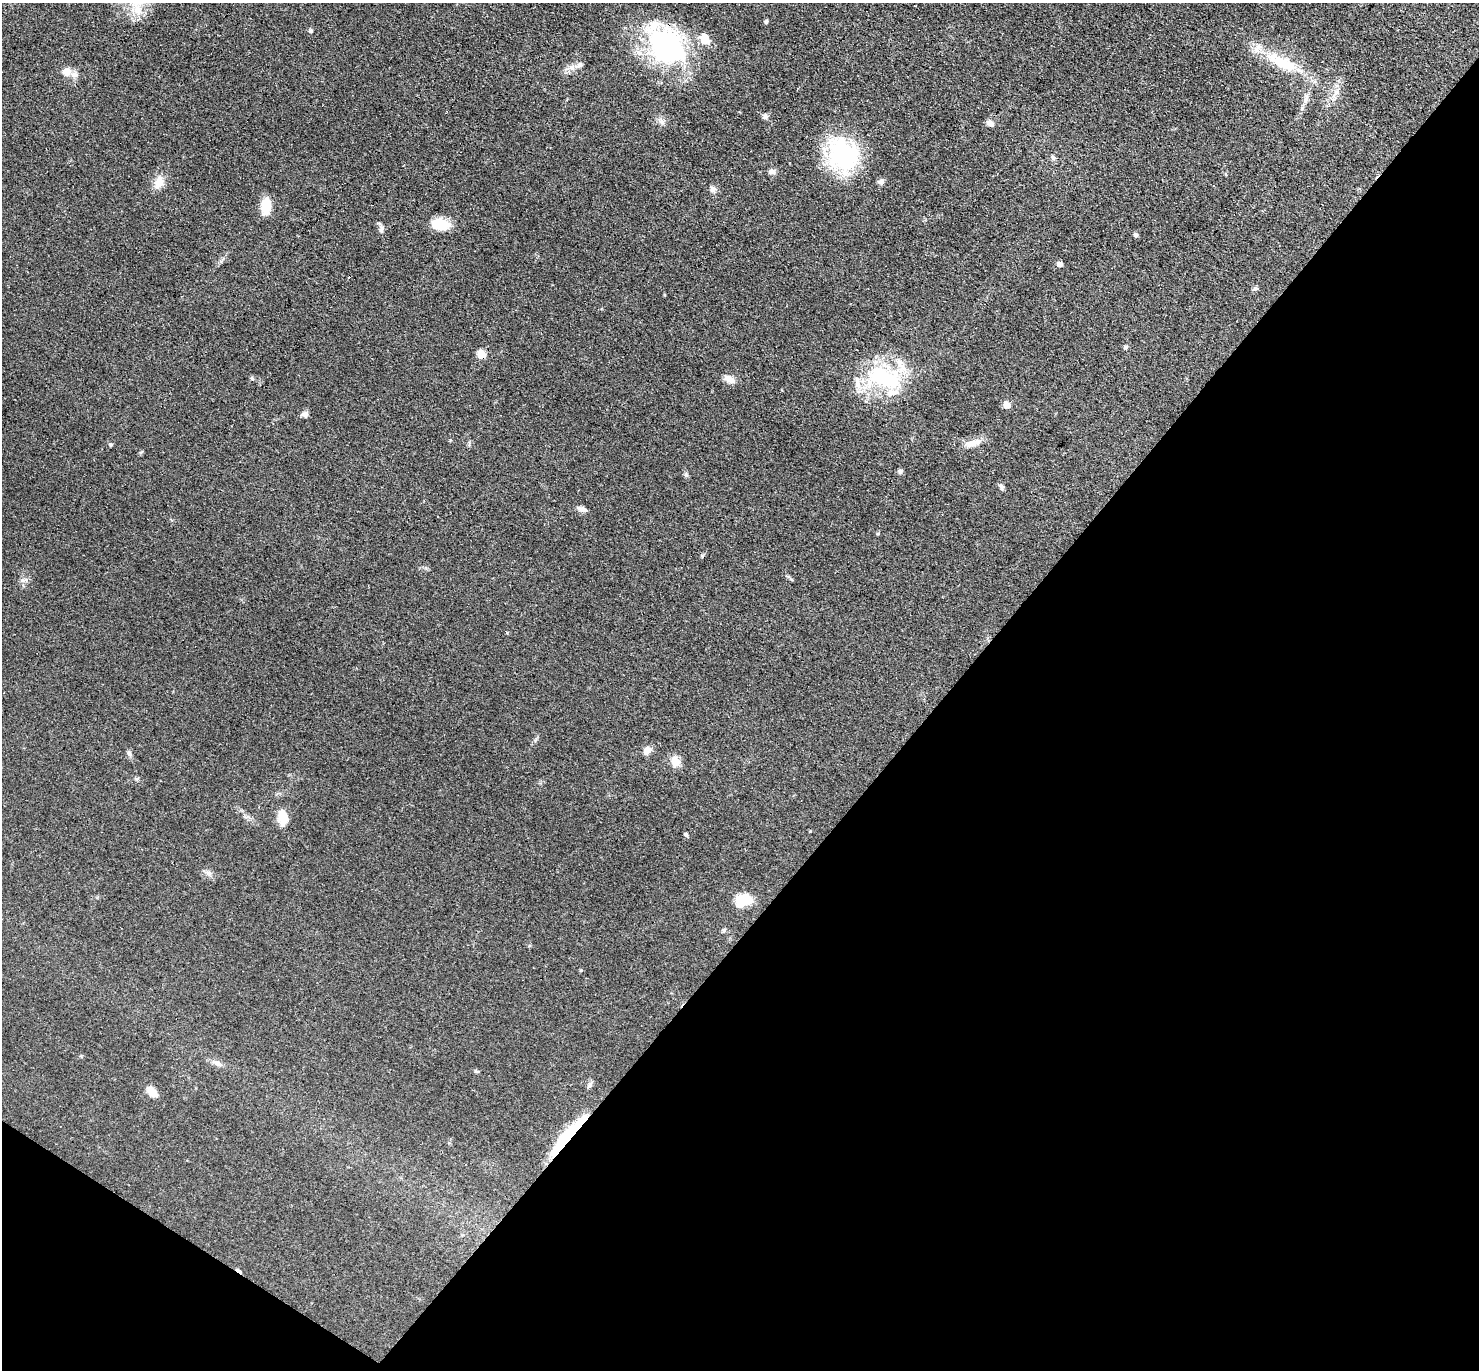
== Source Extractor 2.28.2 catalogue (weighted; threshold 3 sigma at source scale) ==
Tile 15 of 4 x 4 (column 3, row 4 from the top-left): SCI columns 3085-4561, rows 297-1664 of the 6087 x 6078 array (HDU 1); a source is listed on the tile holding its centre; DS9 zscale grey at full resolution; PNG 1481 x 1372 px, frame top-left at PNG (2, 3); no overlay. Shown black and unused: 38% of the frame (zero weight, under 3 of 4 exposures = <1% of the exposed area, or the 3 px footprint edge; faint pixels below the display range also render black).
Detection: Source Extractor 2.28.2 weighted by HDU 2 'WHT'; one run over the whole footprint, this tile lists its part. Background 0.0608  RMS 0.0056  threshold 0.0254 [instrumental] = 3 sigma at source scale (4.5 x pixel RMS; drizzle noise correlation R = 1.50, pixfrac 1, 0.05/0.05 arcsec/px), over >= 5 px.
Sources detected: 61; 2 cosmic-ray / hot-pixel residue — not listed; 7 inside a brighter listed object's ellipse — not listed separately; the other 52 listed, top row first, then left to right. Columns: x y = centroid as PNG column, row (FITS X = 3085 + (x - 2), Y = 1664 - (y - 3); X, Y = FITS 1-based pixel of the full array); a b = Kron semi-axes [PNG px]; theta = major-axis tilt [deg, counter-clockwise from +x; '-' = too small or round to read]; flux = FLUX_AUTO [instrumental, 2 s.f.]
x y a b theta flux
766 21 6 4 73 0.89
311 31 5 4 - 1
667 46 52 39 -48 91
1283 63 44 16 -27 25
579 65 13 7 33 2.6
67 72 11 10 - 4.8
1306 98 16 7 81 3.4
765 116 7 7 - 1.5
661 122 10 6 -42 2.1
990 123 11 7 -21 2.2
843 155 43 35 -64 56
1053 158 7 5 -64 1.5
772 171 8 7 - 2.2
159 182 18 11 67 6.1
881 182 7 7 - 2.2
713 190 9 8 - 2.2
266 206 14 9 87 14
440 224 20 13 -8 12
381 229 10 5 78 1.5
1136 235 5 5 - 1.4
1060 264 6 5 - 2.5
1255 289 8 5 27 1.2
1126 347 6 5 - 0.98
481 354 6 5 - 16
252 378 6 5 - 0.85
884 378 45 24 -21 51
729 379 15 8 -25 4.4
1007 405 5 5 - 6.9
305 414 9 7 18 2
973 443 25 9 16 5.7
111 445 5 4 - 0.92
900 471 6 5 - 1.6
686 475 7 5 -79 1.1
1001 487 9 6 -78 1.4
582 509 11 6 -16 2.6
878 533 5 3 - 0.54
22 580 7 6 - 1.6
647 750 10 8 41 4.1
129 753 9 5 -71 1.5
675 761 14 10 -74 5.7
283 817 22 11 -86 8.3
686 835 5 5 - 1.1
208 873 9 6 -41 2
744 900 17 11 -2 13
723 931 6 4 70 0.77
581 970 5 3 - 0.49
217 1063 13 6 -26 2.9
476 1071 6 4 -19 0.71
589 1085 9 5 52 1.5
152 1092 13 8 -44 6.5
567 1137 53 8 49 39
239 1271 9 3 -34 2.9
Overlapping masked pixels (flux is a lower limit): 4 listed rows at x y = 667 46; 481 354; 567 1137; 239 1271